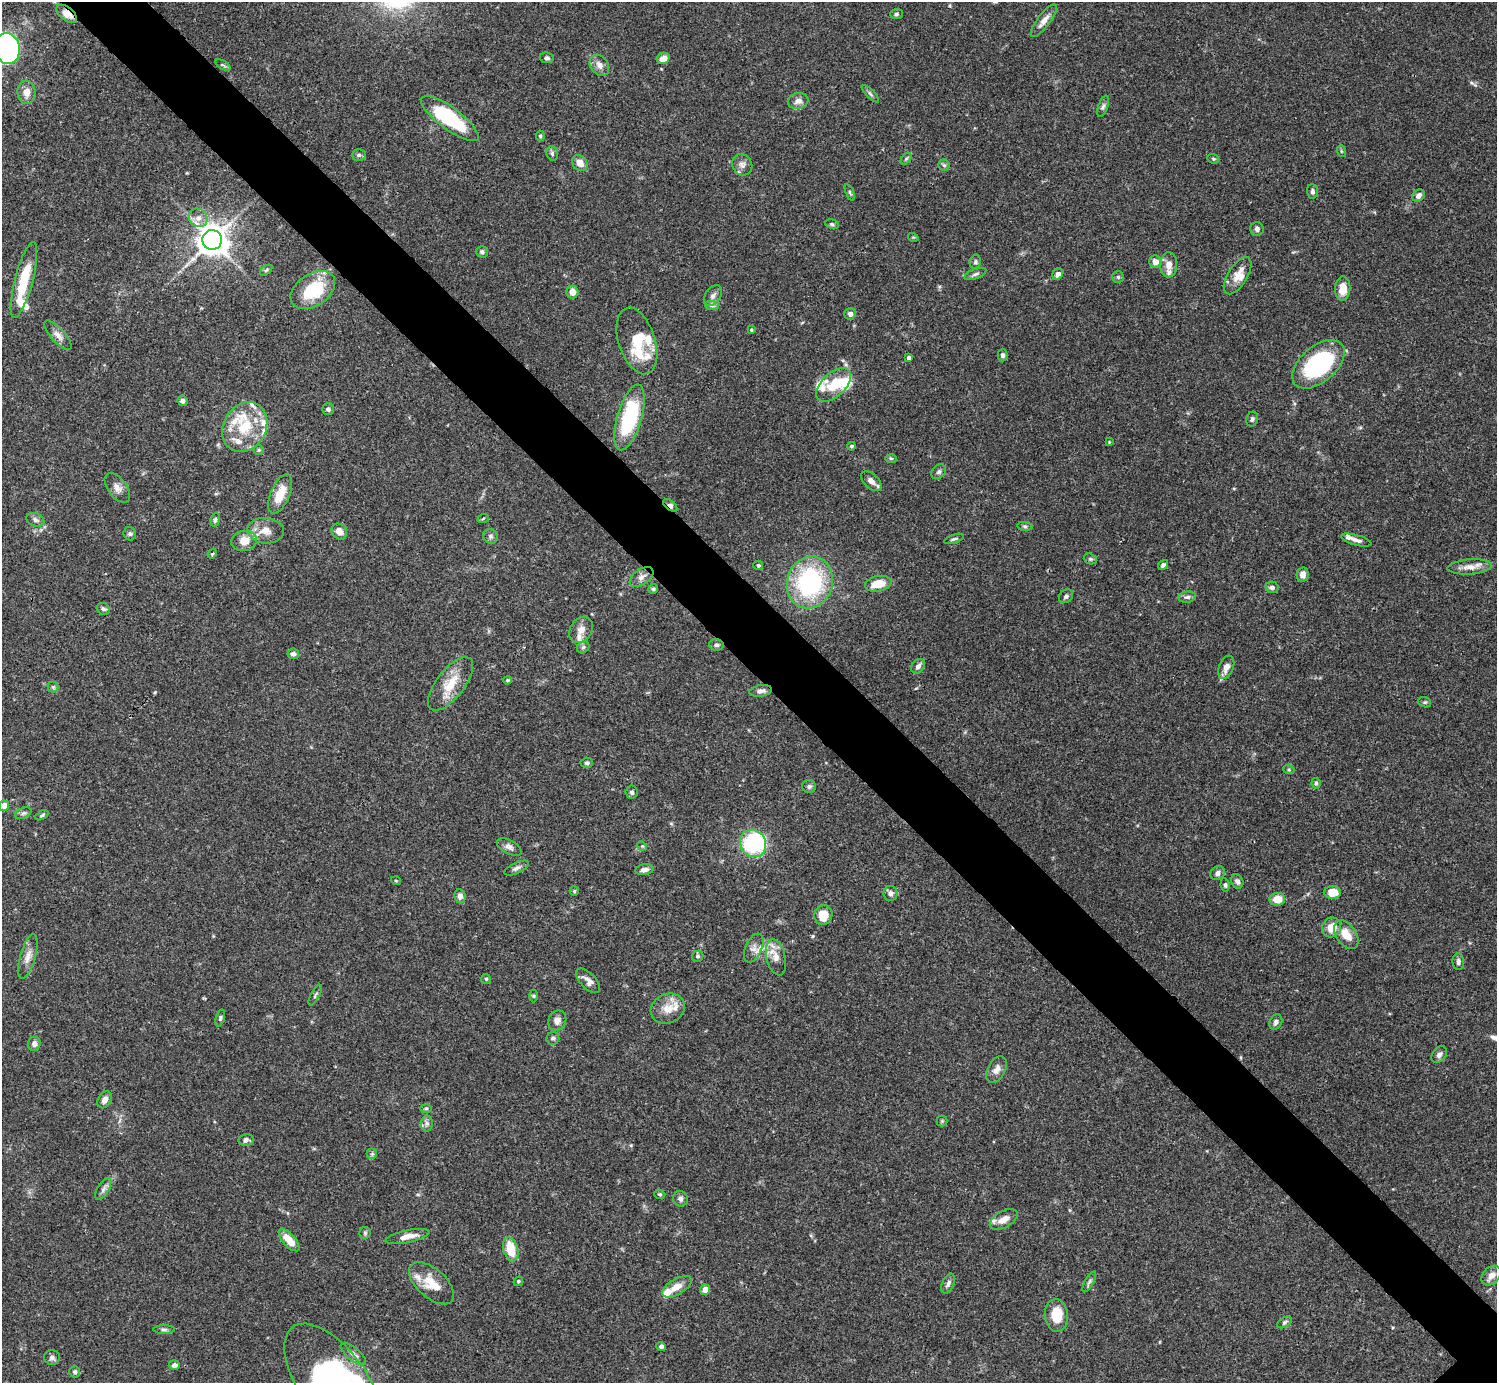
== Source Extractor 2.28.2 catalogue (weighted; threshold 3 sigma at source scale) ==
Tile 11 of 4 x 4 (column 3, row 3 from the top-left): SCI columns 2990-4484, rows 1539-2919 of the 5981 x 5981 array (HDU 1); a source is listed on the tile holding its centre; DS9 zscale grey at full resolution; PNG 1499 x 1385 px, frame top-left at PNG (2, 2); each listed source drawn as its Kron ellipse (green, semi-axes under 4 px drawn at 4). Shown black and unused: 6% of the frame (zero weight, under 3 of 4 exposures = <1% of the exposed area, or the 3 px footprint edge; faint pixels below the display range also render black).
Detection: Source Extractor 2.28.2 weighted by HDU 2 'WHT'; one run over the whole footprint, this tile lists its part. Background 0.0728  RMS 0.0032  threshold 0.0145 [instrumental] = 3 sigma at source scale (4.5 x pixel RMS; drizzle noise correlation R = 1.50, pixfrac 1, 0.05/0.05 arcsec/px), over >= 5 px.
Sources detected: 197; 3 inside a brighter object's white glare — neither listed nor drawn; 19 inside a brighter listed object's ellipse — not listed separately; the other 175 listed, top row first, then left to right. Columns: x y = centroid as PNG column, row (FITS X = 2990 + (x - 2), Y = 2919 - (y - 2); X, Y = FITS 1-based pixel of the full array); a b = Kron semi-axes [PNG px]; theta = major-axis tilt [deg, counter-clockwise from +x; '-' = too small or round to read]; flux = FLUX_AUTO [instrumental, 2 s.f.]
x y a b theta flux
67 14 12 6 -37 3.3
896 14 6 5 - 0.61
1044 21 20 6 53 2.4
7 48 15 12 -76 95
547 58 7 5 -12 0.74
663 58 6 5 - 2.9
223 65 8 3 -31 0.54
599 65 11 8 -53 2.2
27 92 12 9 -83 2.6
870 94 11 3 -45 0.67
798 101 10 8 12 1.9
1103 106 11 5 71 0.88
450 119 35 11 -37 27
540 136 5 4 - 0.54
1341 151 6 4 -71 0.41
552 153 7 5 -75 0.78
359 155 7 5 1 0.69
906 159 7 4 53 0.53
1213 159 6 4 -21 0.46
580 163 9 7 -50 3
742 165 11 9 -57 1.8
944 165 5 5 - 0.53
1312 191 7 5 -86 0.82
850 192 9 3 -67 0.47
1418 195 7 5 45 1.4
198 218 10 8 -42 2.1
832 224 7 4 -11 0.59
1257 229 7 6 - 1.1
913 237 5 3 - 0.32
212 240 10 10 - 450
482 252 6 6 - 0.79
975 262 7 5 77 0.66
1155 262 6 6 - 2.4
1169 265 12 8 88 2.7
266 270 7 3 37 0.41
975 274 11 5 19 0.91
1058 274 6 5 - 1.7
1238 276 21 10 58 3.8
1118 277 6 6 - 0.6
24 280 39 9 75 12
1343 289 12 7 85 4.7
313 290 24 16 33 16
572 292 6 6 - 2.4
713 296 11 7 55 1.5
712 306 7 4 -1 0.68
850 314 6 5 - 1.1
751 330 4 3 - 0.36
58 335 19 7 -48 2.1
637 341 34 18 -72 12
1002 355 6 5 - 0.74
908 358 4 4 - 0.75
1318 364 31 18 41 39
834 385 21 12 43 7.6
182 401 5 5 - 0.97
328 409 6 6 - 0.87
629 418 34 12 74 27
1252 419 7 6 - 0.77
245 427 26 21 61 13
1109 442 4 4 - 0.26
851 446 4 4 - 0.55
259 450 5 4 - 0.42
891 458 6 4 -1 0.42
939 472 8 6 44 0.8
871 481 12 7 -42 2
117 488 17 9 -53 2.2
280 494 21 9 67 6.2
670 505 8 4 -38 1.2
483 519 6 3 22 0.33
35 520 9 6 -21 1.1
215 520 7 4 81 0.59
1025 526 7 4 -8 0.58
266 531 18 12 -4 3.9
339 531 8 7 - 2.4
130 534 7 6 - 0.67
490 536 8 7 - 0.9
954 539 10 3 19 0.52
1356 540 16 5 -15 1.4
244 541 13 10 8 4.2
212 554 5 3 - 0.31
1090 559 7 5 -19 0.59
758 565 5 4 - 0.48
1163 565 5 4 - 0.73
1470 567 22 7 4 3
1303 574 7 6 - 1.8
641 577 13 7 36 2
810 582 26 22 72 43
878 584 13 7 11 5.6
1272 587 7 5 -13 0.81
653 589 5 4 - 0.58
1066 596 8 6 43 0.94
1187 597 9 5 7 0.99
103 609 7 5 -31 0.68
581 630 14 11 59 2.8
716 645 7 5 -4 0.78
583 647 7 5 44 0.65
293 654 6 5 - 1.1
918 666 8 6 51 1.3
1226 667 12 7 69 2.4
508 680 4 3 - 0.42
450 684 32 14 52 8.1
53 687 5 5 - 0.62
761 691 11 5 9 1.4
1425 702 6 5 - 0.55
587 763 6 5 - 0.69
1289 770 5 3 - 0.37
1316 783 5 4 - 0.51
809 786 7 6 - 0.78
632 792 6 6 - 0.74
4 806 5 5 - 3.4
23 813 8 5 23 0.81
42 815 7 4 30 0.56
753 843 14 12 -58 29
642 846 5 4 - 0.41
509 847 13 7 -29 1.4
516 868 13 5 25 1.1
645 870 9 5 8 1.6
1218 873 7 6 - 1.3
396 881 5 3 - 0.3
1237 881 7 6 - 1
1225 885 7 4 -83 0.62
574 891 5 4 - 0.38
890 893 7 7 - 1.4
1332 893 8 6 -2 5.9
460 896 7 5 -80 1.3
1277 899 8 6 6 4.5
823 915 10 9 - 6.4
1332 927 10 9 - 4.7
1346 935 16 10 -55 4.8
754 948 15 8 66 2.3
28 956 23 7 74 2.9
698 956 6 5 - 0.64
776 957 18 9 -77 3.6
1458 962 8 5 -85 1
486 979 5 5 - 0.49
588 981 15 7 -46 1.9
315 995 11 3 61 0.57
533 996 6 4 -90 0.41
668 1009 17 14 25 4.6
220 1018 9 4 73 0.59
557 1020 10 8 59 1.7
1276 1022 8 6 61 1.1
553 1038 6 6 - 0.88
34 1044 7 6 - 1.5
1439 1055 9 6 51 1.3
997 1069 14 9 59 2.2
105 1100 9 6 61 1.7
426 1108 6 4 1 0.43
942 1121 5 5 - 0.41
427 1123 8 6 -89 0.88
246 1140 8 6 8 0.95
372 1154 5 5 - 0.6
103 1189 12 5 58 1.3
660 1194 6 4 -19 0.49
680 1199 8 7 - 1
1004 1219 15 8 30 3.5
365 1233 6 6 - 0.52
407 1236 22 6 12 3.3
289 1240 14 6 -48 5
511 1249 12 7 -74 8
1491 1276 11 8 46 2.3
518 1281 5 4 - 0.47
1089 1282 11 3 60 0.78
431 1283 27 14 -41 8
948 1284 10 6 64 1.1
677 1287 16 8 30 3.4
705 1290 5 5 - 2.5
1056 1315 16 11 -85 7.8
1284 1322 8 5 30 0.69
164 1330 11 4 0 0.76
661 1346 4 4 - 0.94
353 1354 15 6 -40 1.6
52 1357 8 7 - 1
174 1365 5 5 - 1.2
75 1372 5 5 - 0.81
332 1381 67 33 -54 66
Overlapping masked pixels (flux is a lower limit): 2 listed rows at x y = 67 14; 670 505
Isophote crosses this tile's border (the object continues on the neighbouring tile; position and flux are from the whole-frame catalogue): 4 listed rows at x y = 1044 21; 7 48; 4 806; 332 1381